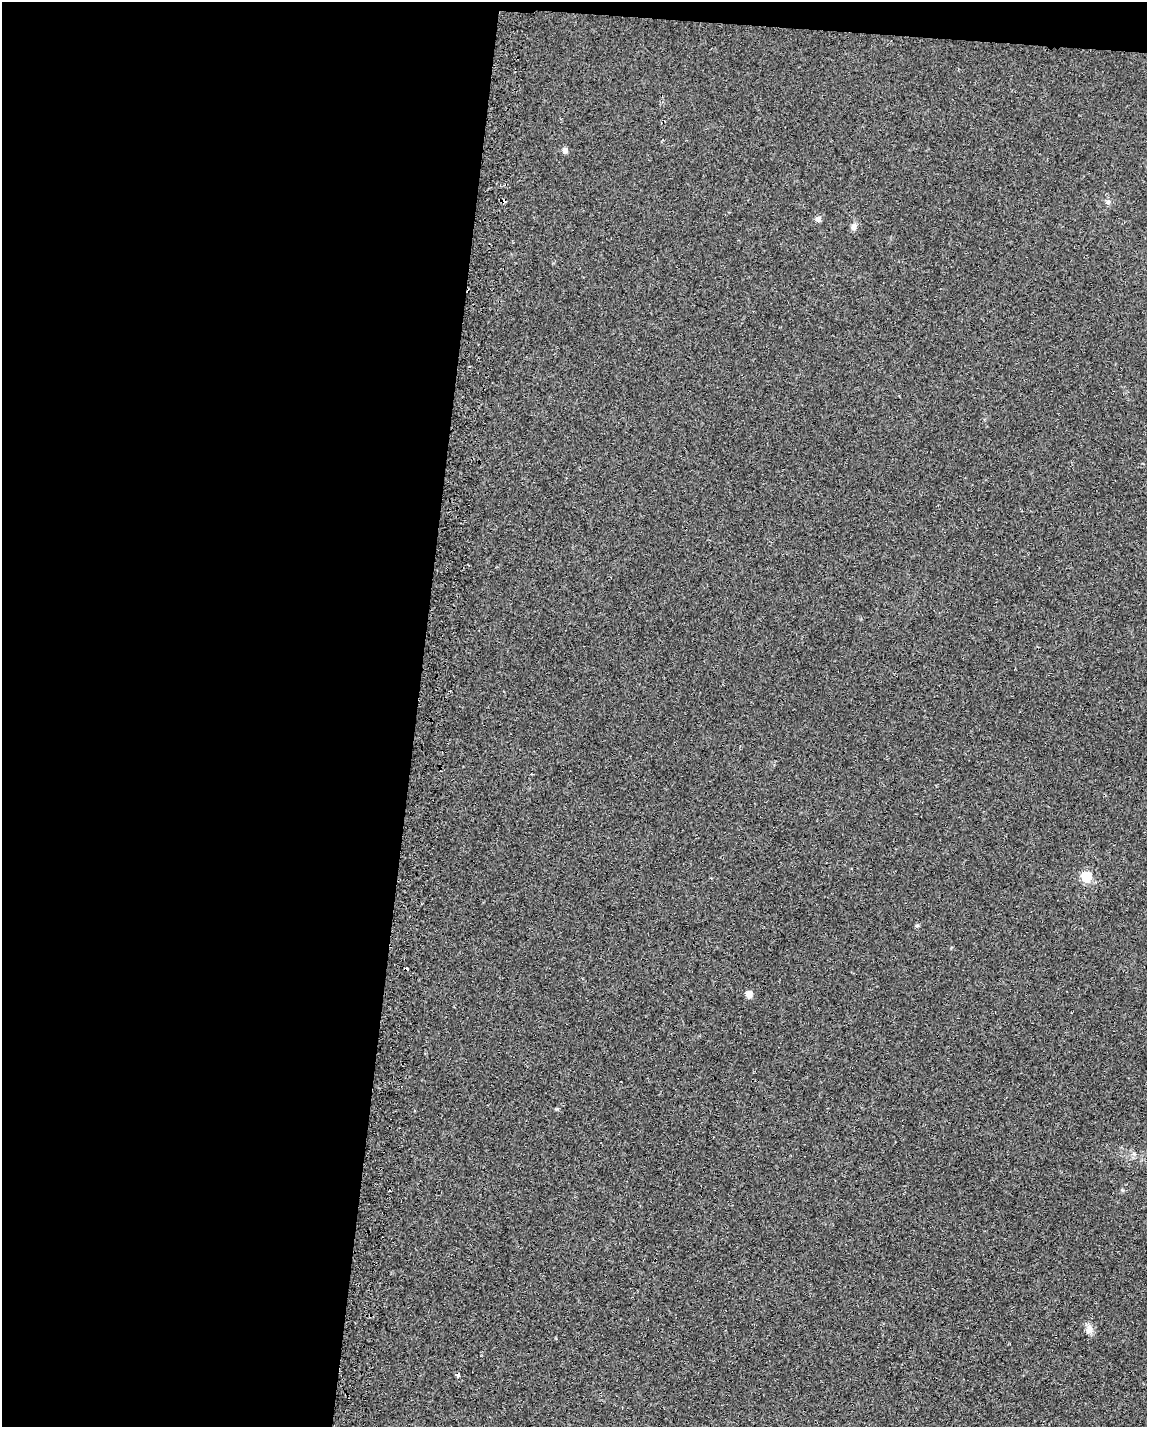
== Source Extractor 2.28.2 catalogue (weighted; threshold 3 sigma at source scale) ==
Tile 1 of 4 x 3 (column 1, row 1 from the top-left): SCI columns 38-1182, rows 3075-4499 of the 4651 x 4613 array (HDU 1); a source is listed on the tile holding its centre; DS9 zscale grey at full resolution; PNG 1149 x 1429 px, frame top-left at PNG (2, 2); no overlay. Shown black and unused: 37% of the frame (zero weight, under 2 of 3 exposures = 2% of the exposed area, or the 3 px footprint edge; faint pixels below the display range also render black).
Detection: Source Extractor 2.28.2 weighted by HDU 2 'WHT'; one run over the whole footprint, this tile lists its part. Background 0.029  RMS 0.0075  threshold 0.0335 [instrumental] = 3 sigma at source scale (4.5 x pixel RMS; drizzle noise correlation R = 1.50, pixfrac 1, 0.05/0.05 arcsec/px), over >= 5 px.
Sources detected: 12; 4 cosmic-ray / hot-pixel residue — not listed; the other 8 listed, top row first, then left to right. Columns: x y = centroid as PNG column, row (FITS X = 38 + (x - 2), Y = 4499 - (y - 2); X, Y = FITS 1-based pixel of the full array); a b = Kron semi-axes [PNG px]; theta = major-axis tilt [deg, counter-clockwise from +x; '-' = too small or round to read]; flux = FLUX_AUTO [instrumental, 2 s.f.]
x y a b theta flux
565 150 5 4 - 6.2
1108 202 7 6 - 1.9
818 219 4 4 - 5.4
854 226 10 7 78 2.8
1086 877 5 5 - 63
917 926 6 4 0 0.93
749 994 5 4 - 11
1089 1330 12 8 59 4.1